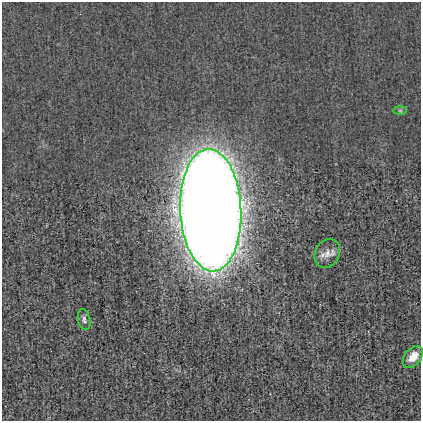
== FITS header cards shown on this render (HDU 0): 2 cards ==
NAXIS1  =                  419
NAXIS2  =                  419

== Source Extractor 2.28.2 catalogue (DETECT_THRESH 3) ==
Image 419 x 419 px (HDU 0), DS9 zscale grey, 1 PNG px = 1 image px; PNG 423 x 423 px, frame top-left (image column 1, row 419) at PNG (2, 2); each listed source drawn as its Kron ellipse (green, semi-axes under 4 px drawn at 4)
Background -0.0014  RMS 0.027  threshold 0.0818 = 3 sigma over >= 5 px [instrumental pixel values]
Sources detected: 5; all 5 listed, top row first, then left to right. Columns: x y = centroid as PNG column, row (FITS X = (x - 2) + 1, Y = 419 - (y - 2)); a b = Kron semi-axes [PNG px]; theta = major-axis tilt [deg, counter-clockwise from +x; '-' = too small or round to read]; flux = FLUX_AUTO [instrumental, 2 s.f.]
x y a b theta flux
400 111 7 4 0 3.2
211 210 61 30 -87 7700
327 253 15 12 62 17
84 320 11 6 -77 5.8
413 357 13 8 50 26